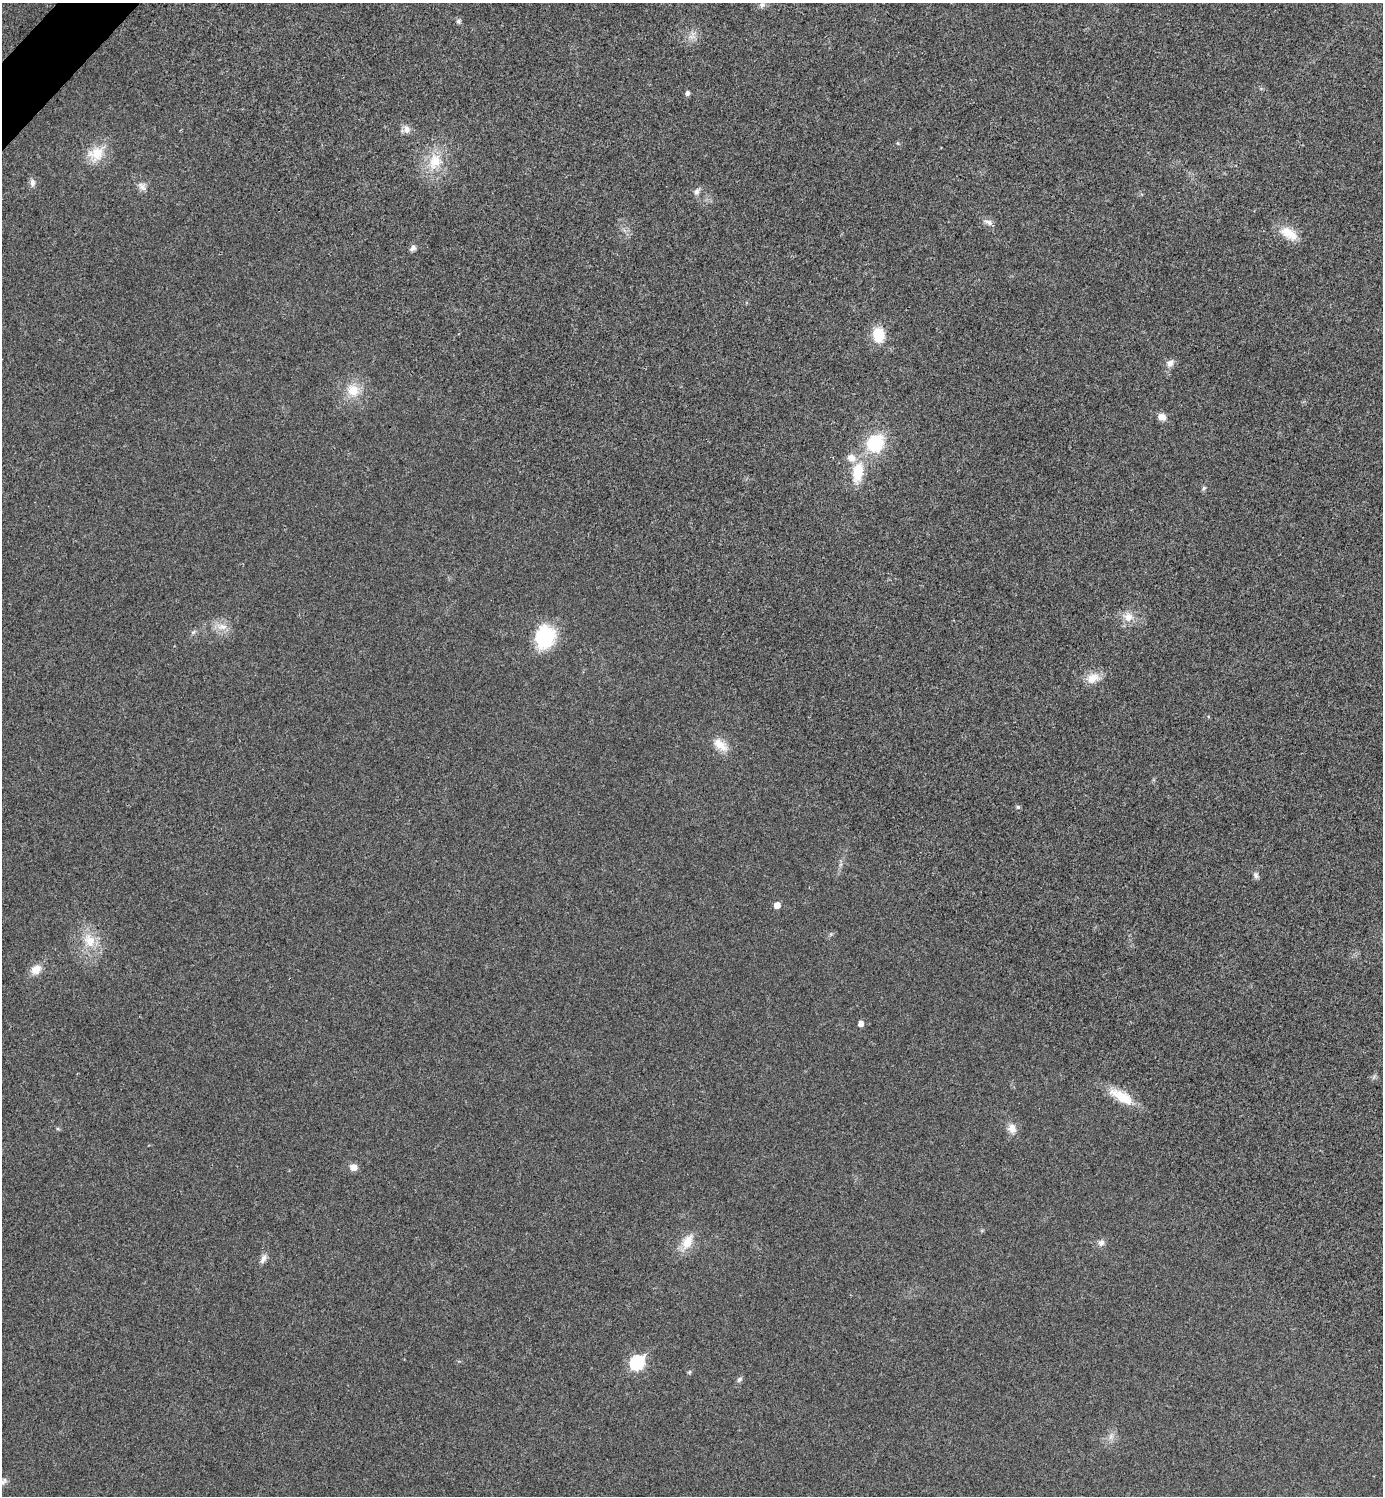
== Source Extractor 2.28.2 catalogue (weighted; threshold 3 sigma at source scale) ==
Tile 11 of 4 x 4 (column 3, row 3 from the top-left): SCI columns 2922-4302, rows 1501-2994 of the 5984 x 5984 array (HDU 1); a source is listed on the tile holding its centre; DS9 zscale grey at full resolution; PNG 1385 x 1498 px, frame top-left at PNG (2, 3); no overlay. Shown black and unused: <1% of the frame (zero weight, under 3 of 4 exposures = <1% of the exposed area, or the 3 px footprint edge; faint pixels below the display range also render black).
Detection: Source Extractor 2.28.2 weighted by HDU 2 'WHT'; one run over the whole footprint, this tile lists its part. Background 0.0199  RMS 0.0054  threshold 0.0245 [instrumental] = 3 sigma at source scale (4.5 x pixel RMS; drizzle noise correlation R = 1.50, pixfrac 1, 0.05/0.05 arcsec/px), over >= 5 px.
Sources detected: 47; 1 inside a brighter listed object's ellipse — not listed separately; the other 46 listed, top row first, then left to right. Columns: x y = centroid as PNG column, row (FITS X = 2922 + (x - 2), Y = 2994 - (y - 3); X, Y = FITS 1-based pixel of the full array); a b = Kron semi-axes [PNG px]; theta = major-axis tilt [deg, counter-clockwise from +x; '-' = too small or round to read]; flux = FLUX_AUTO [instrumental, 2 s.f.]
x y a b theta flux
762 5 12 7 67 2.5
458 21 6 6 - 1.3
692 37 13 3 -10 1.8
687 93 6 5 - 1.6
406 129 11 9 -82 3.4
898 143 6 4 -89 0.64
96 153 22 19 32 13
435 161 25 17 72 17
32 183 12 7 -87 2.3
142 186 12 9 -48 3.1
697 192 10 7 57 2.3
988 222 12 6 -19 2.4
1289 233 26 13 -31 10
413 248 10 6 44 1.8
878 335 15 12 -85 14
1170 363 11 9 36 3.4
353 390 17 15 -29 11
1162 417 10 9 - 3.4
875 443 17 15 53 32
857 472 28 14 81 16
1204 488 7 5 60 1
1128 617 14 13 - 6.6
222 627 17 9 -2 5.5
193 632 7 5 32 1.2
545 637 26 21 76 30
1093 678 20 12 15 7.5
720 745 23 12 -41 7.8
1018 807 5 4 - 1
1256 875 9 6 -72 1.6
777 905 5 5 - 4.7
89 940 23 16 -63 13
36 969 13 10 41 6.3
861 1024 5 5 - 3.2
1374 1077 7 4 71 1
1122 1096 34 12 -30 15
1012 1128 12 10 -78 4.8
58 1129 6 4 -18 0.69
354 1167 7 6 - 4.8
687 1242 22 12 64 9
1101 1243 9 8 - 2.5
263 1259 13 7 65 2.6
637 1362 8 6 50 69
689 1372 5 5 - 0.75
739 1379 7 6 - 1.4
1111 1436 10 7 74 2.6
4 1479 9 6 -62 1.9
Isophote crosses this tile's border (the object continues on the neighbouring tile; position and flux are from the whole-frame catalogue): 2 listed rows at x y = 762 5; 4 1479